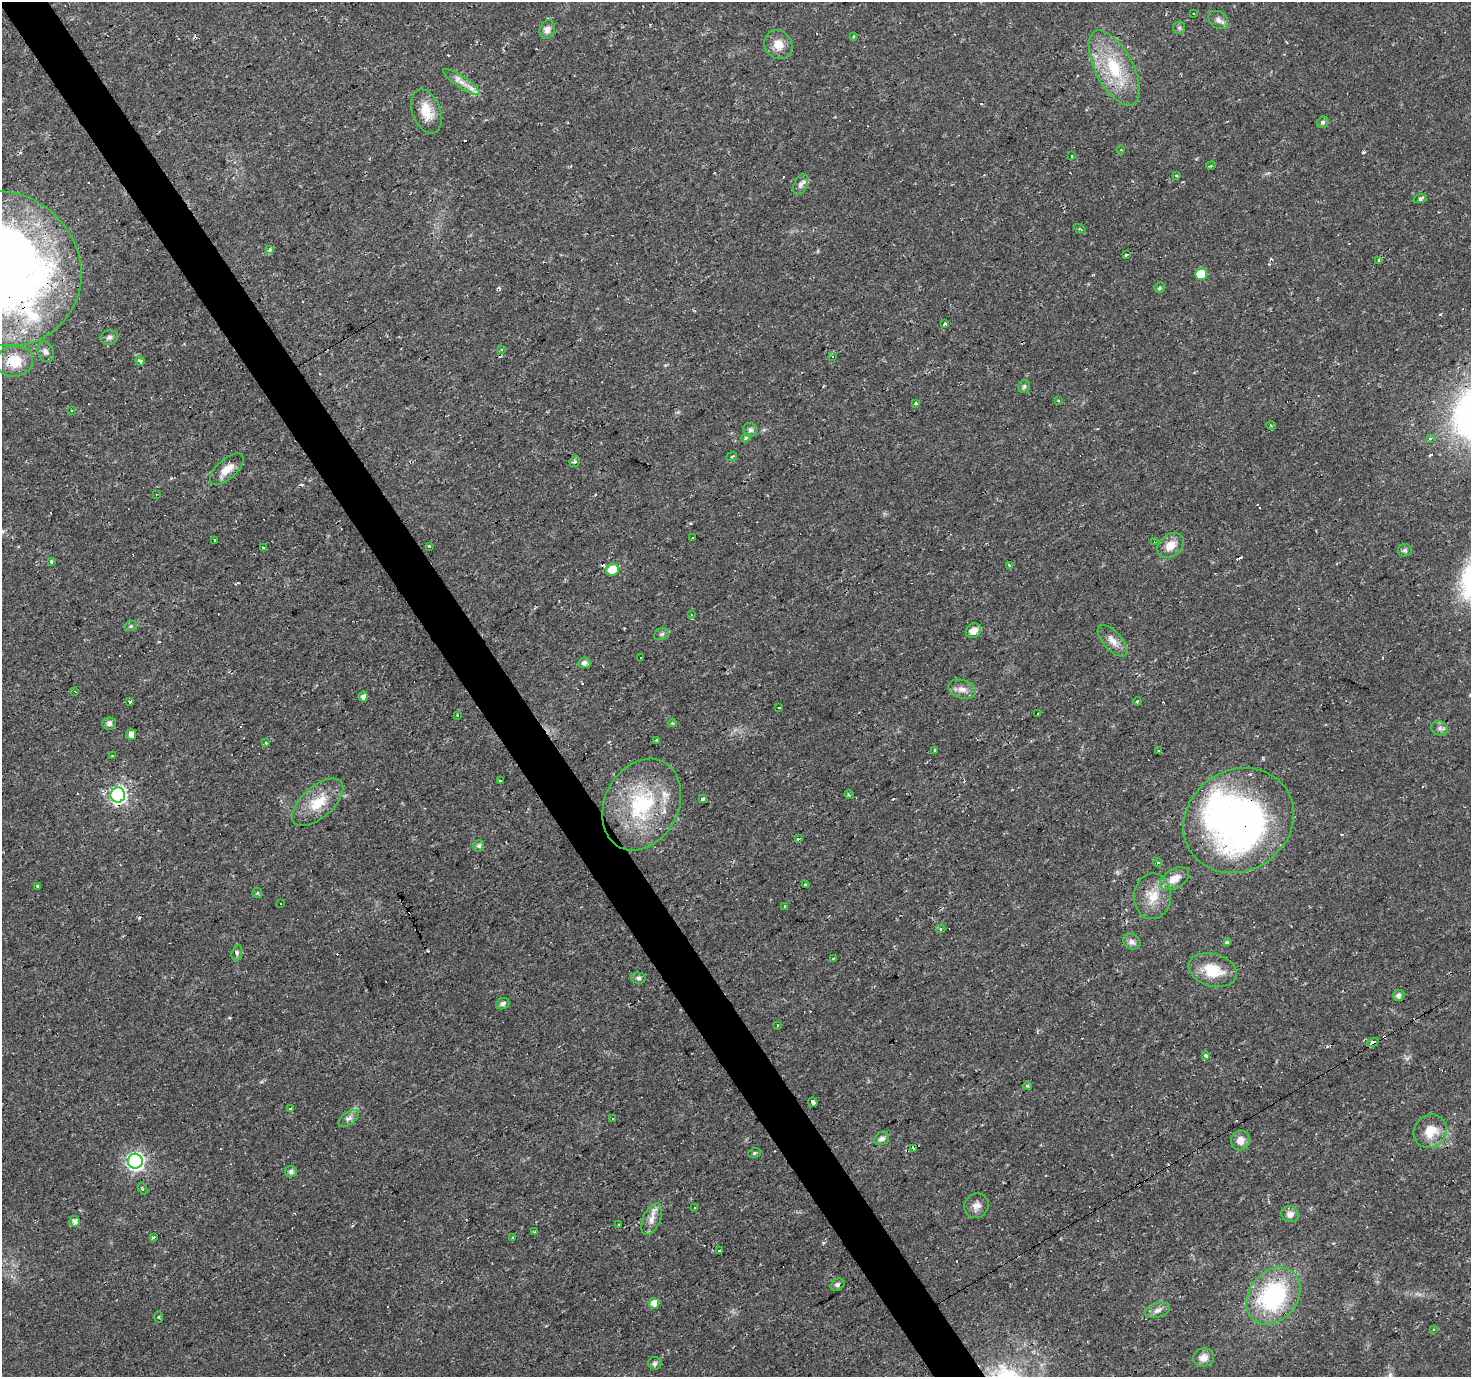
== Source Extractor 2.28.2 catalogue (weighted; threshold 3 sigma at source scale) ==
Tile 11 of 4 x 4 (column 3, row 3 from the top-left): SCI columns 2940-4408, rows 1488-2862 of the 5878 x 5787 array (HDU 1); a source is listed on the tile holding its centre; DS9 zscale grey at full resolution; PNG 1473 x 1379 px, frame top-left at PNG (2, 2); each listed source drawn as its Kron ellipse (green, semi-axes under 4 px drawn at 4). Shown black and unused: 4% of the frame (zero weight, under 2 of 3 exposures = <1% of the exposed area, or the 3 px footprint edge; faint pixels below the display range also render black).
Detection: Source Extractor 2.28.2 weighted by HDU 2 'WHT'; one run over the whole footprint, this tile lists its part. Background 0.0199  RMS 0.0024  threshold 0.011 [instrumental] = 3 sigma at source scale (4.5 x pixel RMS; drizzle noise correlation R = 1.50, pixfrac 1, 0.0396/0.0396 arcsec/px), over >= 5 px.
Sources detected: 179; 1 inside a brighter object's white glare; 40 cosmic-ray / hot-pixel residue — neither listed nor drawn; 2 inside a brighter listed object's ellipse — not listed separately; the other 136 listed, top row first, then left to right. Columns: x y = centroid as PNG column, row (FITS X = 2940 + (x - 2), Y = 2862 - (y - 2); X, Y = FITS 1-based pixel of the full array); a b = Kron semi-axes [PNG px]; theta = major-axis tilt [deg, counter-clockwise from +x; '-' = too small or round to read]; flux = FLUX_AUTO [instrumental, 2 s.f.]
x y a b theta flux
1193 13 3 3 - 0.48
1218 20 11 8 -37 1.2
1179 28 6 6 - 0.46
547 29 9 7 68 1.2
853 36 4 2 - 0.25
778 45 15 13 -52 3.1
1114 68 41 19 -62 14
462 82 22 5 -34 2.2
426 112 23 14 -69 4.8
1323 122 6 5 - 0.55
1121 150 4 3 - 0.28
1071 156 3 2 - 0.32
1211 166 5 2 - 0.32
1177 176 3 3 - 0.3
801 184 11 6 64 1.1
1420 199 7 4 17 0.56
1080 229 6 3 -30 0.25
270 249 3 3 - 2
1126 255 3 3 - 0.7
1379 260 3 3 - 7.3
2 268 82 75 -36 270
1201 274 6 5 - 6.8
1160 288 5 5 - 0.43
945 324 4 3 - 0.9
109 337 9 7 16 0.85
501 349 4 2 - 0.23
46 352 11 8 -66 1
832 357 3 2 - 0.45
14 361 19 15 7 6.5
140 361 5 3 - 0.87
1024 386 6 5 - 0.52
1058 400 3 3 - 0.2
915 403 3 3 - 1.4
71 410 3 3 - 1.1
1271 426 4 3 - 0.23
750 430 7 6 - 0.65
746 438 5 4 - 0.34
1431 438 3 3 - 1.5
732 456 5 3 - 0.26
575 462 5 5 - 0.49
227 469 21 9 42 3
156 494 2 2 - 0.3
692 538 3 3 - 0.37
214 540 3 2 - 0.44
1155 541 3 2 - 0.45
1171 545 15 10 40 3.4
429 546 3 3 - 1.6
263 547 3 3 - 3.3
1405 550 7 6 - 0.56
51 562 3 3 - 0.48
1009 565 4 3 - 0.65
613 570 6 6 - 5.7
691 615 3 2 - 0.25
131 626 6 5 - 0.37
973 631 8 7 - 1.9
661 634 8 5 21 0.62
1113 641 19 9 -48 2.3
640 657 3 3 - 0.57
584 663 6 5 - 1.1
962 689 14 9 -17 1.8
75 691 3 2 - 0.38
363 696 5 4 - 1.1
130 701 3 3 - 0.9
1137 701 4 3 - 0.26
779 708 3 3 - 0.61
1037 713 3 2 - 0.24
458 715 3 3 - 1.3
672 723 4 4 - 0.51
109 724 7 6 - 0.98
1440 728 8 7 - 0.88
131 735 5 5 - 1.5
657 740 3 3 - 0.59
266 743 3 3 - 0.61
935 750 4 3 - 0.41
1159 751 3 3 - 1.3
112 756 4 3 - 0.19
500 781 3 2 - 0.47
118 795 7 7 - 72
849 795 5 3 - 0.27
702 799 4 3 - 3.4
318 802 31 15 42 6.8
642 805 48 37 63 24
1239 820 57 50 34 100
798 839 4 2 - 0.43
479 846 6 5 - 0.59
1158 863 4 4 - 0.42
1174 879 16 9 30 3
806 885 4 3 - 0.36
38 886 3 3 - 0.96
257 893 5 5 - 0.31
1152 896 23 18 88 5.1
280 903 3 3 - 0.5
785 906 3 3 - 0.76
941 929 5 4 - 0.49
1132 942 9 7 -32 0.98
1227 942 4 3 - 13
237 953 8 5 75 0.59
833 959 3 2 - 0.26
1213 970 25 16 -15 6.8
639 978 7 5 -2 0.57
1399 995 6 5 - 1.1
503 1004 7 5 21 0.78
777 1025 3 2 - 0.39
1373 1042 6 4 18 1.9
1206 1055 4 3 - 1.2
1027 1086 4 4 - 0.29
813 1102 5 3 - 6.4
291 1109 3 3 - 1.8
349 1118 12 6 34 1
612 1119 3 2 - 0.29
1430 1131 17 15 44 5
882 1138 8 6 36 1
1240 1140 10 9 - 2
913 1148 3 2 - 1
754 1153 6 5 - 0.45
135 1161 7 7 - 83
291 1172 6 5 - 0.91
143 1188 6 3 -61 0.42
977 1206 13 12 - 1.6
695 1208 3 3 - 0.9
1290 1214 9 8 - 1.5
651 1219 17 8 67 2.2
75 1221 5 5 - 1.3
619 1224 3 3 - 0.4
534 1232 3 2 - 0.32
153 1237 3 3 - 1.7
513 1238 3 3 - 0.49
719 1250 3 3 - 0.71
837 1285 7 5 31 0.61
1273 1296 31 24 52 29
654 1303 5 5 - 2.6
1158 1310 13 7 17 1.3
158 1317 5 3 - 0.27
1434 1329 4 3 - 0.32
1204 1358 10 9 - 1.9
655 1363 6 6 - 0.6
Overlapping masked pixels (flux is a lower limit): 6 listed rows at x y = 2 268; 14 361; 1155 541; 118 795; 1239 820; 1373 1042
Isophote crosses this tile's border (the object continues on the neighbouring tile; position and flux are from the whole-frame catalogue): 1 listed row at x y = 2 268